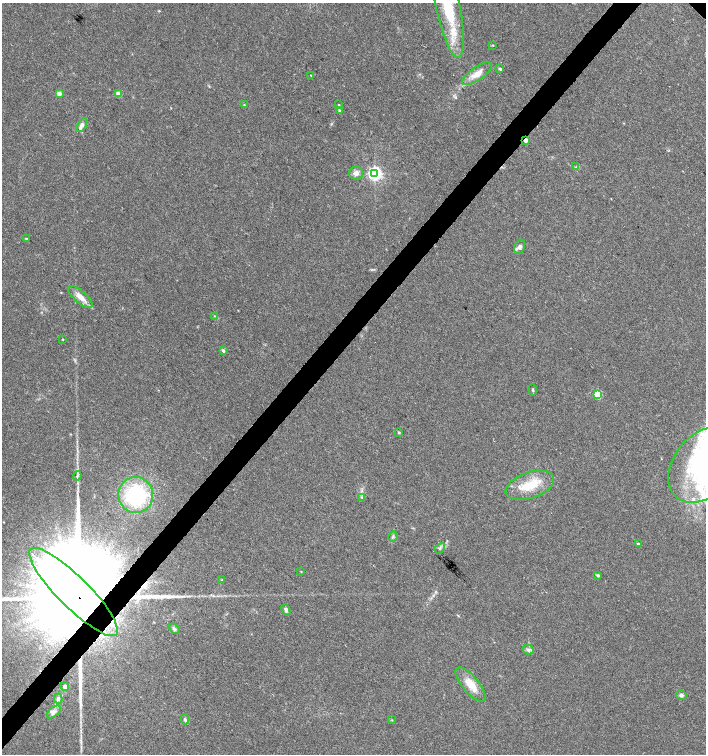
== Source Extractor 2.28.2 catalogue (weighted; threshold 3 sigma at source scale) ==
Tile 7 of 4 x 4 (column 3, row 2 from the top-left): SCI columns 3045-4451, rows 3006-4508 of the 6023 x 6017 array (HDU 1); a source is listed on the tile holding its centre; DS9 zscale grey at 2 x 2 block average (1 PNG px = mean of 2 x 2 image px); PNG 708 x 756 px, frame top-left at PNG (2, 3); each listed source drawn as its Kron ellipse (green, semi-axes under 4 px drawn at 4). Shown black and unused: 4% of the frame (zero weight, under 3 of 4 exposures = <1% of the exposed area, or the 3 px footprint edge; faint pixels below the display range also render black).
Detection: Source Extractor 2.28.2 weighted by HDU 2 'WHT'; one run over the whole footprint, this tile lists its part. Background 0.0327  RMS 0.0032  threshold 0.0145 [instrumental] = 3 sigma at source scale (4.5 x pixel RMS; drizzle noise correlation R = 1.50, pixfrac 1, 0.0396/0.0396 arcsec/px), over >= 5 px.
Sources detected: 55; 1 inside a brighter object's white glare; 1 cosmic-ray / hot-pixel residue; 2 long thin detections or spike segments (spike, bleed or trail) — neither listed nor drawn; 5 inside a brighter listed object's ellipse — not listed separately; the other 46 listed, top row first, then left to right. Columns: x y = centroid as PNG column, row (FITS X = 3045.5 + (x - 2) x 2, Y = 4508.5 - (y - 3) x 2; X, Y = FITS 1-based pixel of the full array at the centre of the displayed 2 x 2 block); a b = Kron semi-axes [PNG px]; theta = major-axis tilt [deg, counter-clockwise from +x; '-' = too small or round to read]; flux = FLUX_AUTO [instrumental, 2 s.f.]
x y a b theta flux
448 8 50 12 -78 47
493 45 2 2 - 0.48
500 69 3 2 - 2.2
477 74 18 6 34 8.7
311 75 2 2 - 0.38
59 94 2 2 - 9.2
118 94 3 2 - 11
244 105 3 2 - 0.48
338 105 3 2 - 0.45
339 110 4 3 - 1.1
82 125 7 4 59 4.3
526 140 2 2 - 7.7
576 167 3 2 - 0.71
356 173 7 6 - 3.8
374 173 4 4 - 230
26 239 4 3 - 0.64
520 247 7 5 66 3
80 297 15 6 -40 7.2
215 316 3 2 - 0.45
63 339 2 2 - 0.5
223 350 3 2 - 2.4
533 390 5 2 - 0.83
598 394 3 3 - 35
399 432 3 3 - 0.91
704 465 43 30 49 180
77 476 4 3 - 1.1
530 485 25 13 19 20
136 495 18 17 - 65
362 497 4 2 - 0.74
393 536 5 3 - 1.1
638 544 2 2 - 1.3
440 548 6 3 40 1.3
301 572 2 2 - 0.46
598 575 3 2 - 1.9
222 580 2 2 - 0.41
74 592 60 15 -45 62000
286 610 6 3 -68 2.1
174 629 6 3 -40 1.4
528 650 5 5 - 2.2
471 685 21 8 -50 13
65 687 4 4 - 2.6
681 695 5 4 - 2.5
58 699 5 4 - 3.1
54 712 8 4 42 2.7
185 719 5 4 - 1.4
392 720 3 2 - 0.5
Overlapping masked pixels (flux is a lower limit): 2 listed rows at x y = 526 140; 74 592
Isophote crosses this tile's border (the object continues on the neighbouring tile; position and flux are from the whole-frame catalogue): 3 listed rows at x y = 448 8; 704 465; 74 592
Diffuse or blended objects may show on this block-average render without a row.